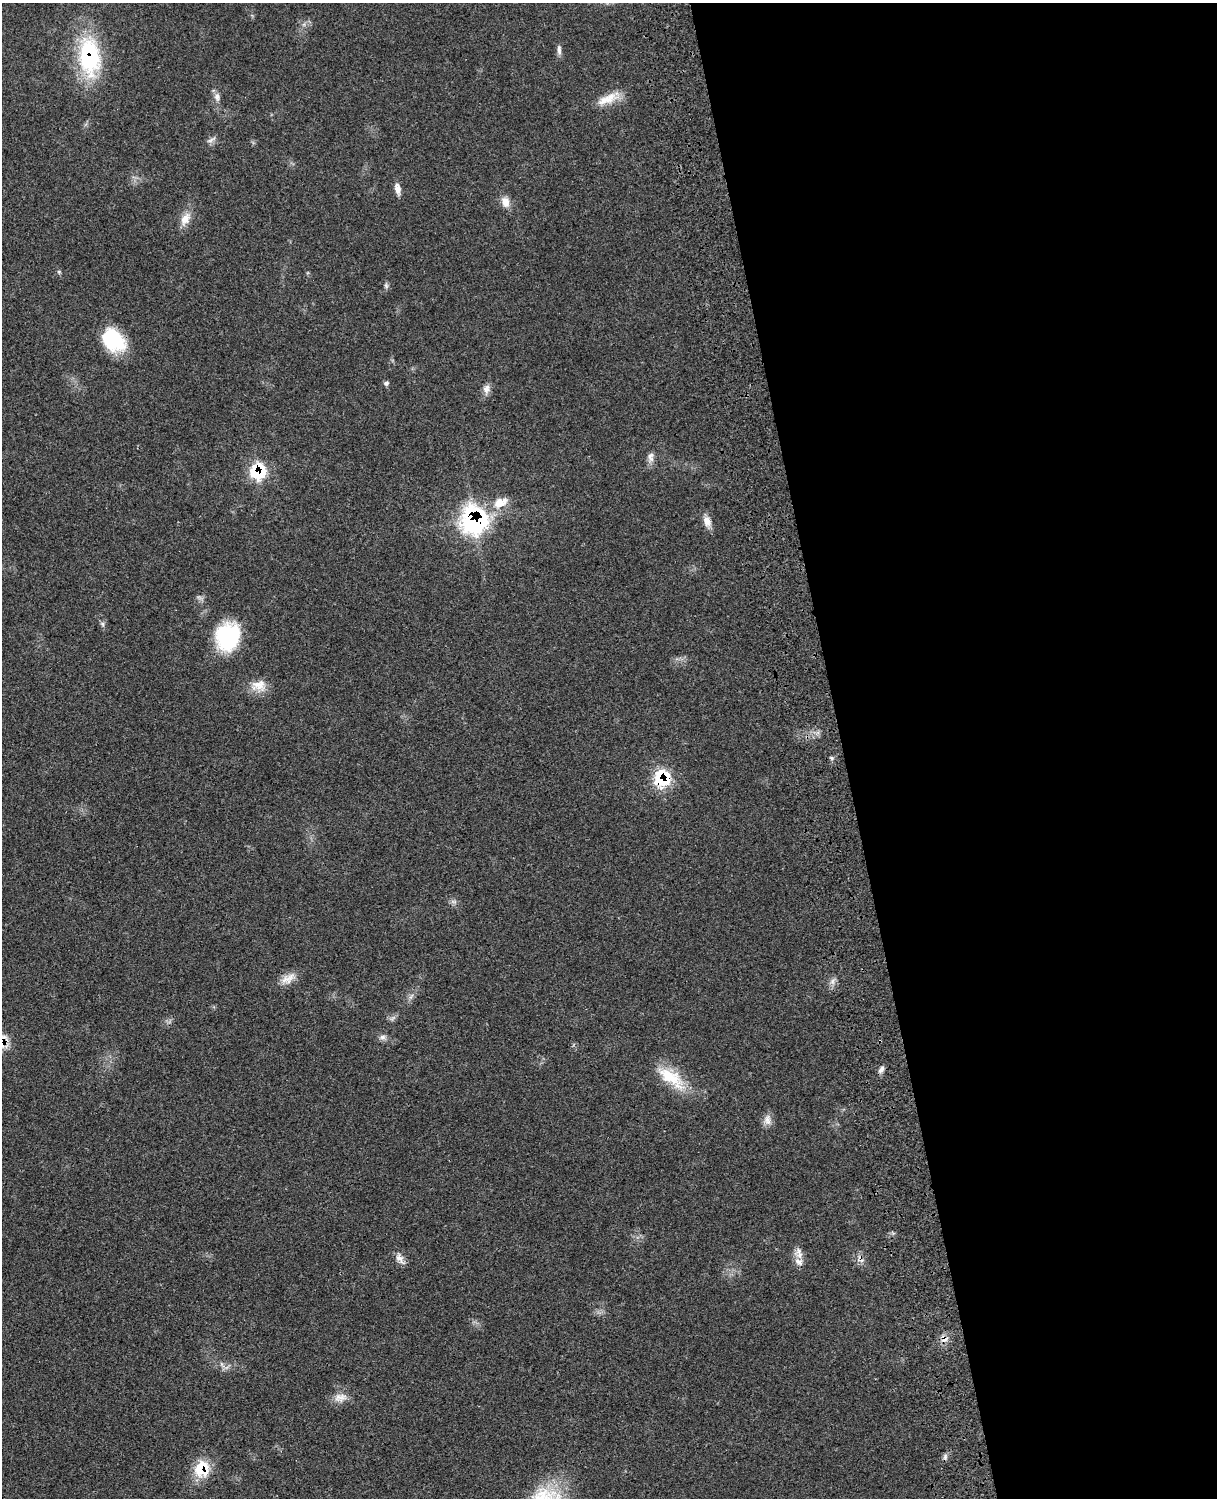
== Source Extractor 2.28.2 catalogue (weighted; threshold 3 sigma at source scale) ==
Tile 8 of 4 x 3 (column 4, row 2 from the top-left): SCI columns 3763-4977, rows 1774-3269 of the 5091 x 4932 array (HDU 1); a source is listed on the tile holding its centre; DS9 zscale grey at full resolution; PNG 1219 x 1500 px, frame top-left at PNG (2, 3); no overlay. Shown black and unused: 31% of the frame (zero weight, under 3 of 4 exposures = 6% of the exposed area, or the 3 px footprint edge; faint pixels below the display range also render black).
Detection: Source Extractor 2.28.2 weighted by HDU 2 'WHT'; one run over the whole footprint, this tile lists its part. Background 0.0814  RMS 0.0059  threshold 0.0266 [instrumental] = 3 sigma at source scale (4.5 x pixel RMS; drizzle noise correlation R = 1.50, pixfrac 1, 0.05/0.05 arcsec/px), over >= 5 px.
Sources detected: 41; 1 cosmic-ray / hot-pixel residue — not listed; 1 inside a brighter listed object's ellipse — not listed separately; the other 39 listed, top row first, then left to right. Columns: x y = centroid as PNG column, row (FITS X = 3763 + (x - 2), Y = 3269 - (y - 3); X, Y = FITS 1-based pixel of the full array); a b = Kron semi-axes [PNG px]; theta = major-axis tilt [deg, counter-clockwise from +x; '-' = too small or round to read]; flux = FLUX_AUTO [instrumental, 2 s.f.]
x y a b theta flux
559 50 14 5 -89 2.3
89 56 46 23 -84 63
217 97 12 7 -86 2.9
607 99 32 11 29 11
211 140 15 4 27 1.9
397 189 14 7 -80 4
505 202 15 10 -76 5.2
185 219 21 11 62 7
59 272 6 4 -46 0.79
386 286 7 6 - 1.4
113 340 27 19 -45 35
386 383 7 6 - 1.4
486 389 13 9 73 3.5
651 459 10 9 - 3.2
258 471 12 11 - 34
500 502 24 14 25 11
474 520 15 14 - 150
707 521 16 9 -71 4.9
102 624 7 5 -47 1.3
228 636 31 27 70 43
259 685 22 15 4 8.9
831 758 6 5 - 1.1
662 779 16 15 - 30
453 902 10 3 -21 1.2
288 978 23 11 30 6.6
832 981 7 5 89 1.9
411 996 9 3 45 1.3
382 1037 9 7 1 2.2
2 1041 19 12 64 9.4
881 1069 10 6 59 2.3
671 1078 45 18 -37 22
767 1120 15 10 -88 4.1
798 1253 17 11 -76 4.8
400 1258 18 8 -62 3.9
944 1339 11 10 - 4
222 1364 10 4 -61 1.5
340 1398 19 12 9 5.8
945 1457 8 5 67 1.6
201 1468 26 17 60 17
Overlapping masked pixels (flux is a lower limit): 8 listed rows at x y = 89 56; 113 340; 258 471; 474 520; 662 779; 2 1041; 944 1339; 201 1468
Isophote crosses this tile's border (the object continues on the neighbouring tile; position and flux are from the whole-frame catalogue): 1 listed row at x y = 2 1041